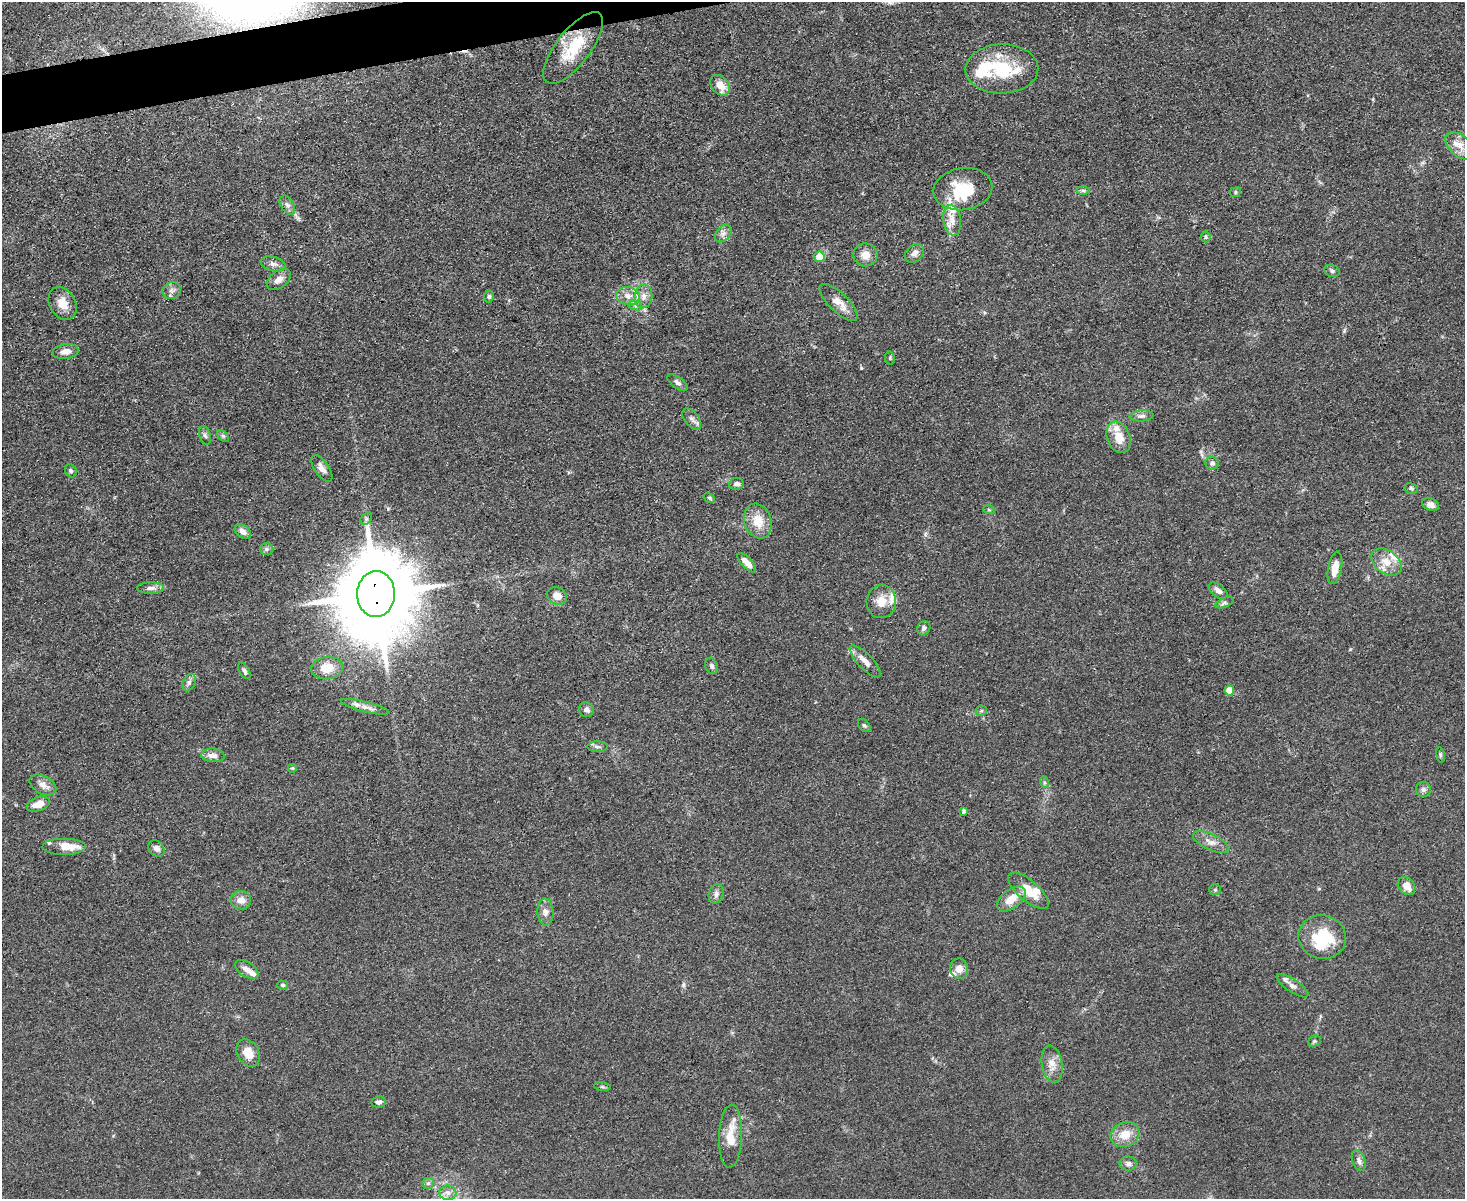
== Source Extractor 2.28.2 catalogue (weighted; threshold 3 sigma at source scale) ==
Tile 8 of 3 x 4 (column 2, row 3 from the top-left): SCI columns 1711-3173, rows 1198-2394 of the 4769 x 4789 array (HDU 1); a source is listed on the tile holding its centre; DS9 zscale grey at full resolution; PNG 1467 x 1201 px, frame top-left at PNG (2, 2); each listed source drawn as its Kron ellipse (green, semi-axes under 4 px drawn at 4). Shown black and unused: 2% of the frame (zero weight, under 3 of 4 exposures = <1% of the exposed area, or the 3 px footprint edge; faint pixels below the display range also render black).
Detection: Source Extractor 2.28.2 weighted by HDU 2 'WHT'; one run over the whole footprint, this tile lists its part. Background 0.0657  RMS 0.0059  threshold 0.0265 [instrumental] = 3 sigma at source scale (4.5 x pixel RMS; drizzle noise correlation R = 1.50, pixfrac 1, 0.05/0.05 arcsec/px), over >= 5 px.
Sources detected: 119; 1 inside a brighter object's white glare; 1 cosmic-ray / hot-pixel residue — neither listed nor drawn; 18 inside a brighter listed object's ellipse — not listed separately; the other 99 listed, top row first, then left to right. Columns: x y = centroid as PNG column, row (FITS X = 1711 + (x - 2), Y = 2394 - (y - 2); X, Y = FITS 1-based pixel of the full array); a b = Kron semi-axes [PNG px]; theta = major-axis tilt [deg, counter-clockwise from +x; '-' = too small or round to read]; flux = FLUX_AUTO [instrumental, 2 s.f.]
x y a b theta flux
573 48 43 17 52 24
1002 69 36 24 1 34
720 85 11 8 -51 6.8
1460 146 17 10 -44 7.3
963 189 30 21 9 26
1083 190 7 4 -1 1.1
1235 192 6 5 - 0.91
287 205 10 6 -58 2.2
952 220 15 9 -81 5.9
723 233 10 7 49 2.7
1206 237 5 5 - 0.89
914 253 11 8 41 3.1
865 255 12 11 - 5.7
819 257 5 5 - 16
273 264 13 7 -15 2.6
1332 271 8 6 -21 1.5
279 279 14 8 37 4.8
172 291 10 8 28 2.6
489 296 6 4 -86 1
628 296 12 9 -11 5.3
644 296 12 9 85 4.3
63 303 17 13 -62 7.7
839 303 25 9 -44 7.1
636 306 7 4 -18 1.3
66 352 13 7 8 4.1
890 358 6 5 - 0.87
677 382 12 5 -38 2
1142 416 12 5 5 2.1
692 419 12 7 -52 2.8
205 435 9 5 -74 1.5
223 436 7 4 -44 1.1
1118 437 16 11 -70 10
1212 463 6 6 - 1.7
322 468 15 7 -55 3.9
71 471 7 5 -59 1.2
736 484 7 6 - 2
1411 488 7 5 -10 1.1
709 498 6 4 -30 0.79
1431 505 9 6 -21 3.6
989 510 6 3 -19 0.7
366 519 6 5 - 1
758 521 18 13 -71 11
243 532 9 6 -33 2.9
266 549 7 6 - 1.5
1386 562 17 11 -34 9.1
747 563 12 5 -47 5.5
1335 568 16 6 79 7
150 588 13 6 0 2.7
1218 591 11 6 -37 3.2
376 594 23 19 89 8900
557 596 10 8 -32 5.9
881 601 16 14 83 8.7
1224 603 9 4 21 1.5
924 628 7 6 - 1.6
865 661 21 7 -46 5.5
711 666 8 6 -67 1.6
327 668 16 11 7 11
244 671 9 5 -61 1.5
189 682 9 6 64 2
1229 690 5 5 - 13
365 707 25 5 -14 4
586 710 7 7 - 2.5
981 711 5 5 - 1
864 726 7 5 -48 1.1
598 747 10 5 -1 1.6
213 755 12 6 -5 4.1
1440 755 8 4 -81 0.97
292 768 5 5 - 0.77
1044 782 6 4 -72 0.83
43 785 14 9 -29 4.2
1423 790 7 7 - 2
38 804 12 7 21 6.3
964 811 4 4 - 1.8
1211 842 19 8 -24 4.8
64 846 22 8 0 8.6
156 848 9 7 -43 2.7
1407 886 10 8 -47 5.5
1215 890 6 5 - 0.95
1028 891 25 10 -40 13
716 894 10 7 72 2.3
1011 899 17 9 37 8.3
241 900 10 9 - 5
545 912 13 8 -86 3.7
1322 937 24 22 -17 26
247 969 13 7 -33 4
959 969 10 9 - 4.8
283 985 5 4 - 0.86
1293 986 18 6 -33 3
1314 1041 7 5 22 1.1
248 1053 14 10 -59 8.1
1052 1064 18 10 -80 6.4
602 1087 8 4 -8 1.1
379 1102 7 5 8 2
1125 1134 15 12 23 9.2
730 1136 31 11 88 12
1359 1161 11 6 -70 2.4
1128 1164 8 7 - 2.4
428 1183 6 5 - 1.3
448 1193 8 7 - 3.1
Overlapping masked pixels (flux is a lower limit): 1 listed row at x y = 376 594
Isophote crosses this tile's border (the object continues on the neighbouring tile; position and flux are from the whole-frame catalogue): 1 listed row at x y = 448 1193
Unlisted compact peaks at least as high as the median listed source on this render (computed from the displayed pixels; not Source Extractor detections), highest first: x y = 861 368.